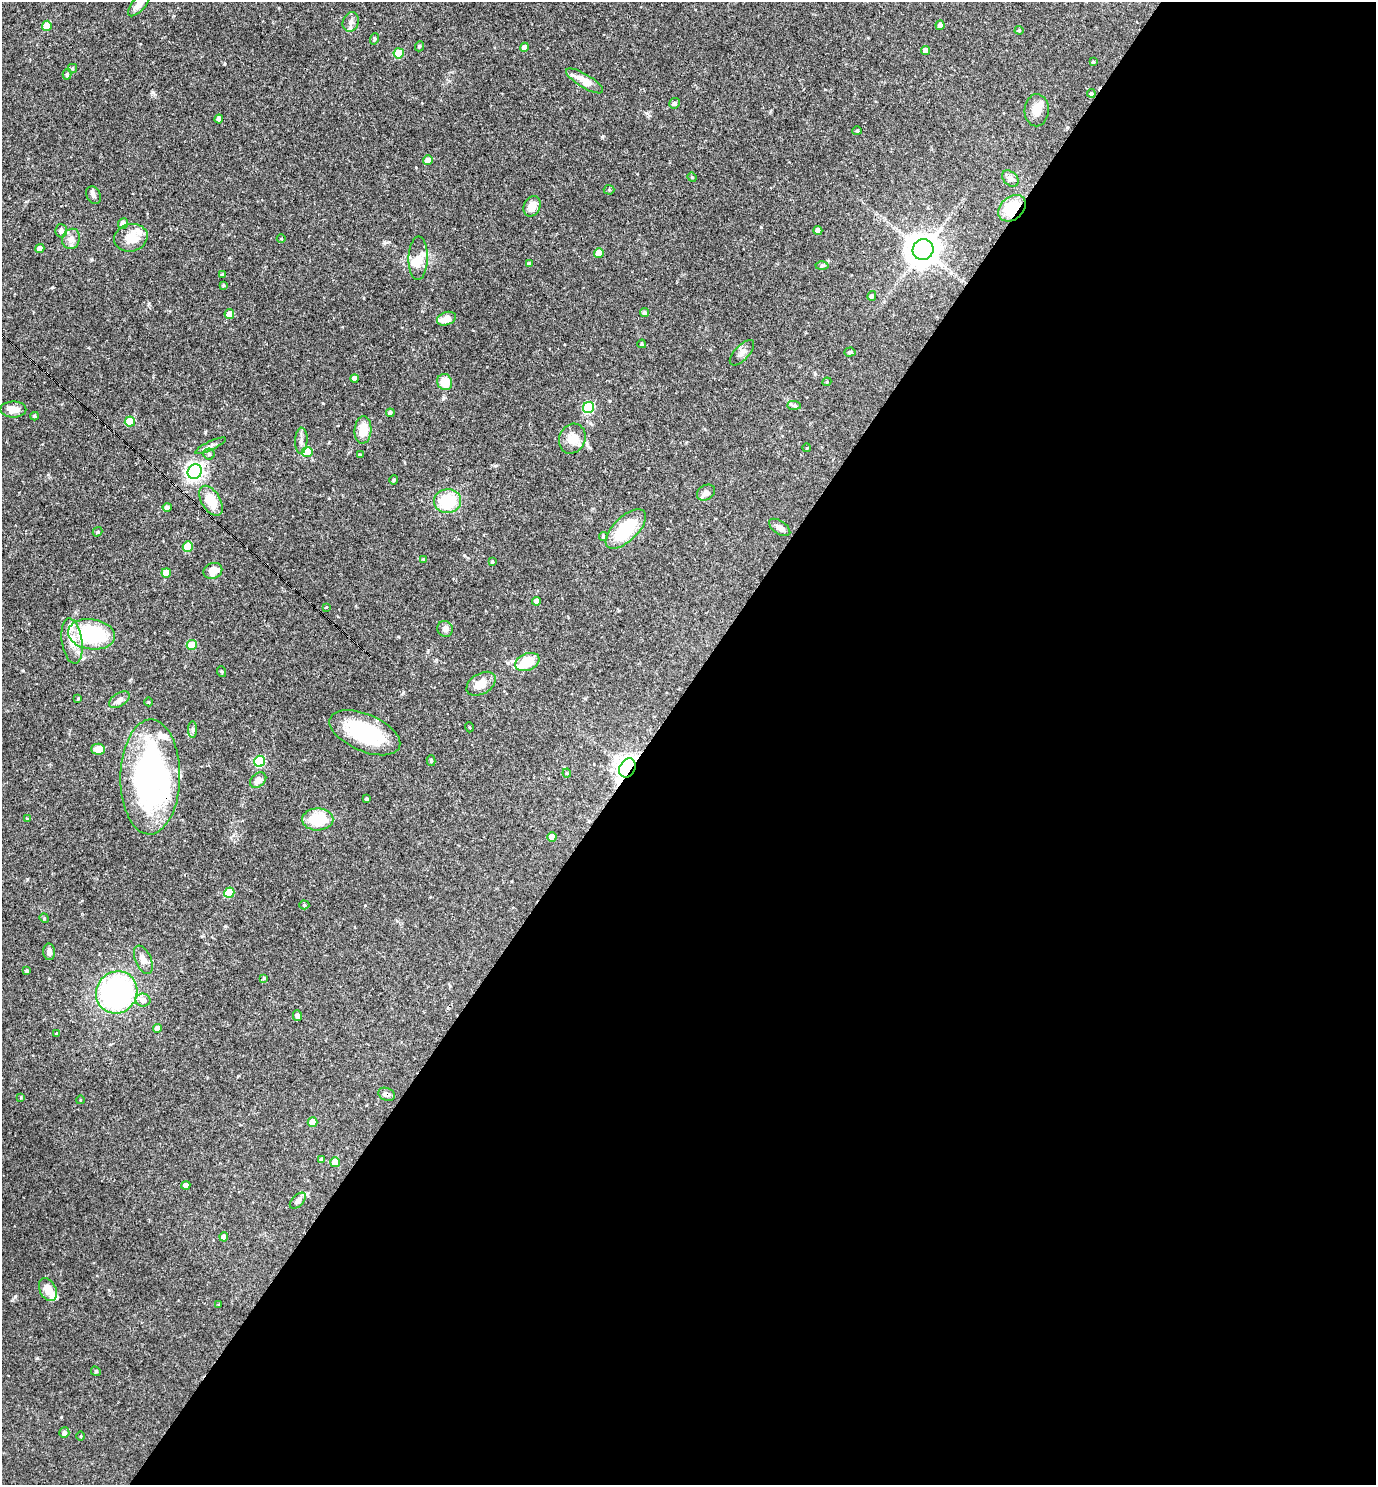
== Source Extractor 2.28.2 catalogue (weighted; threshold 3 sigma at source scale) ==
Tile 12 of 4 x 4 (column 4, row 3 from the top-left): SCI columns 4272-5645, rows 1484-2966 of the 5935 x 5931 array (HDU 1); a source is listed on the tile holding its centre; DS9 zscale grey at full resolution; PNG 1378 x 1487 px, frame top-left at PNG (2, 2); each listed source drawn as its Kron ellipse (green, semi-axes under 4 px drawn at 4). Shown black and unused: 53% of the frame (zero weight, under 3 of 4 exposures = <1% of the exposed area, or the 3 px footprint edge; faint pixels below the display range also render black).
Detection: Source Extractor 2.28.2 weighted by HDU 2 'WHT'; one run over the whole footprint, this tile lists its part. Background 0.055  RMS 0.0032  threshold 0.0145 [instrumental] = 3 sigma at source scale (4.5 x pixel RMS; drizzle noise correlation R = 1.50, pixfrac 1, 0.05/0.05 arcsec/px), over >= 5 px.
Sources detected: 140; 2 inside a brighter object's white glare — neither listed nor drawn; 7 inside a brighter listed object's ellipse — not listed separately; the other 131 listed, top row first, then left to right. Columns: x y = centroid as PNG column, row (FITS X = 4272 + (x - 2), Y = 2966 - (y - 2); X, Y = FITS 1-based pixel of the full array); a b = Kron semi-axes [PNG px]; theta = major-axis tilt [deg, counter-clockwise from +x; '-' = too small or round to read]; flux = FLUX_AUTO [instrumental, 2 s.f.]
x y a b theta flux
139 4 15 6 50 2.4
351 22 10 8 68 1.5
940 25 5 4 - 1.5
47 26 5 5 - 6.7
1019 30 4 4 - 0.35
374 39 6 3 71 0.37
419 46 5 4 - 0.49
524 47 4 4 - 2.2
926 51 4 4 - 1.8
399 53 5 5 - 8.8
1093 62 3 3 - 0.42
72 68 5 4 - 0.5
67 74 5 4 - 0.52
584 81 21 7 -31 4.5
1091 93 4 4 - 0.46
675 103 5 5 - 0.83
1037 110 16 12 88 4
219 119 4 4 - 1.8
857 131 4 4 - 0.32
428 160 5 4 - 2.2
692 177 5 4 - 0.35
1010 179 9 6 -41 1.1
609 190 5 5 - 0.44
93 195 9 6 -62 1
532 206 10 8 66 3.5
1012 208 15 11 42 11
123 224 5 5 - 1.9
61 231 6 6 - 1.4
818 231 4 4 - 1.8
131 238 17 13 15 5.6
71 239 10 8 69 2.2
281 239 4 3 - 0.26
40 249 4 4 - 2.2
923 250 10 10 - 510
599 253 5 5 - 5.2
418 258 22 9 88 3.7
529 264 4 3 - 0.74
822 266 6 4 2 0.49
222 274 4 3 - 0.28
223 285 4 4 - 0.37
872 296 5 4 - 0.92
644 312 4 4 - 0.83
229 314 5 5 - 3
446 319 10 6 20 3.6
642 344 4 4 - 0.42
850 352 5 4 - 0.42
742 353 16 7 47 1.6
354 379 4 4 - 2
445 382 8 7 - 5.6
827 382 4 4 - 0.37
794 405 7 4 -1 0.61
588 407 6 5 - 26
13 409 13 8 0 3
390 413 4 4 - 0.77
35 416 4 3 - 0.51
130 421 5 5 - 9.7
363 430 13 8 86 5.9
572 439 15 13 65 4.1
301 441 13 6 87 1.4
210 446 17 4 24 1.2
807 448 4 3 - 0.23
307 452 5 5 - 9.8
209 454 6 5 - 0.67
360 454 4 3 - 0.33
195 472 7 7 - 130
394 480 5 4 - 0.38
706 493 10 7 31 1.6
211 501 17 9 -58 6.3
448 501 13 12 - 14
167 507 4 4 - 1.2
780 527 12 6 -34 1.5
626 529 25 12 44 16
98 532 5 3 - 0.41
603 536 4 4 - 0.63
188 546 5 5 - 10
423 559 4 4 - 0.35
492 562 4 3 - 0.34
213 571 9 7 22 3.7
166 573 5 5 - 4.6
536 601 4 4 - 1.8
326 607 4 3 - 0.27
445 629 8 7 - 1.6
91 634 24 15 -8 24
72 641 23 10 -81 4.7
192 645 5 5 - 11
527 662 12 8 23 9.1
222 672 5 3 - 0.32
481 684 16 10 31 4.1
78 699 3 2 - 0.32
119 700 11 6 33 1.4
149 702 4 3 - 0.29
469 727 5 3 - 0.25
193 730 8 4 -90 0.62
365 733 37 18 -23 23
98 749 7 5 -1 3.9
259 761 5 5 - 22
431 761 5 4 - 0.46
627 768 10 7 58 190
567 773 4 4 - 0.29
150 777 57 30 89 86
258 780 9 6 40 1.9
366 799 3 3 - 0.56
27 819 4 3 - 0.36
318 819 15 11 0 10
552 837 5 4 - 3.5
229 893 5 5 - 12
304 905 5 4 - 0.48
44 918 5 4 - 0.34
49 952 8 6 -87 1.5
143 960 15 8 -66 2.4
27 971 4 4 - 0.63
264 978 3 3 - 0.33
117 992 21 20 - 70
143 1000 7 6 - 2.4
297 1015 5 4 - 1.1
157 1028 4 4 - 1.8
56 1033 3 3 - 0.24
387 1094 9 6 -22 1.2
21 1097 4 3 - 0.29
80 1100 4 3 - 0.22
313 1122 5 5 - 4.8
322 1159 4 3 - 0.6
335 1162 5 5 - 3.9
186 1185 4 4 - 1.6
298 1201 10 5 45 1.2
224 1237 4 4 - 2.1
48 1290 12 8 -64 4.3
219 1305 3 3 - 0.28
96 1371 5 4 - 0.42
64 1433 5 5 - 1.1
81 1436 5 3 - 0.27
Overlapping masked pixels (flux is a lower limit): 4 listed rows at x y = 1012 208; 627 768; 150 777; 387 1094
Isophote crosses this tile's border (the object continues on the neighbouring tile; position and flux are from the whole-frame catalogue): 1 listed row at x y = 139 4
Unlisted compact peaks at least as high as the median listed source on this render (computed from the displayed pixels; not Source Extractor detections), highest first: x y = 15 1296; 761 227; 152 92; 443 398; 602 137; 384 243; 323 403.